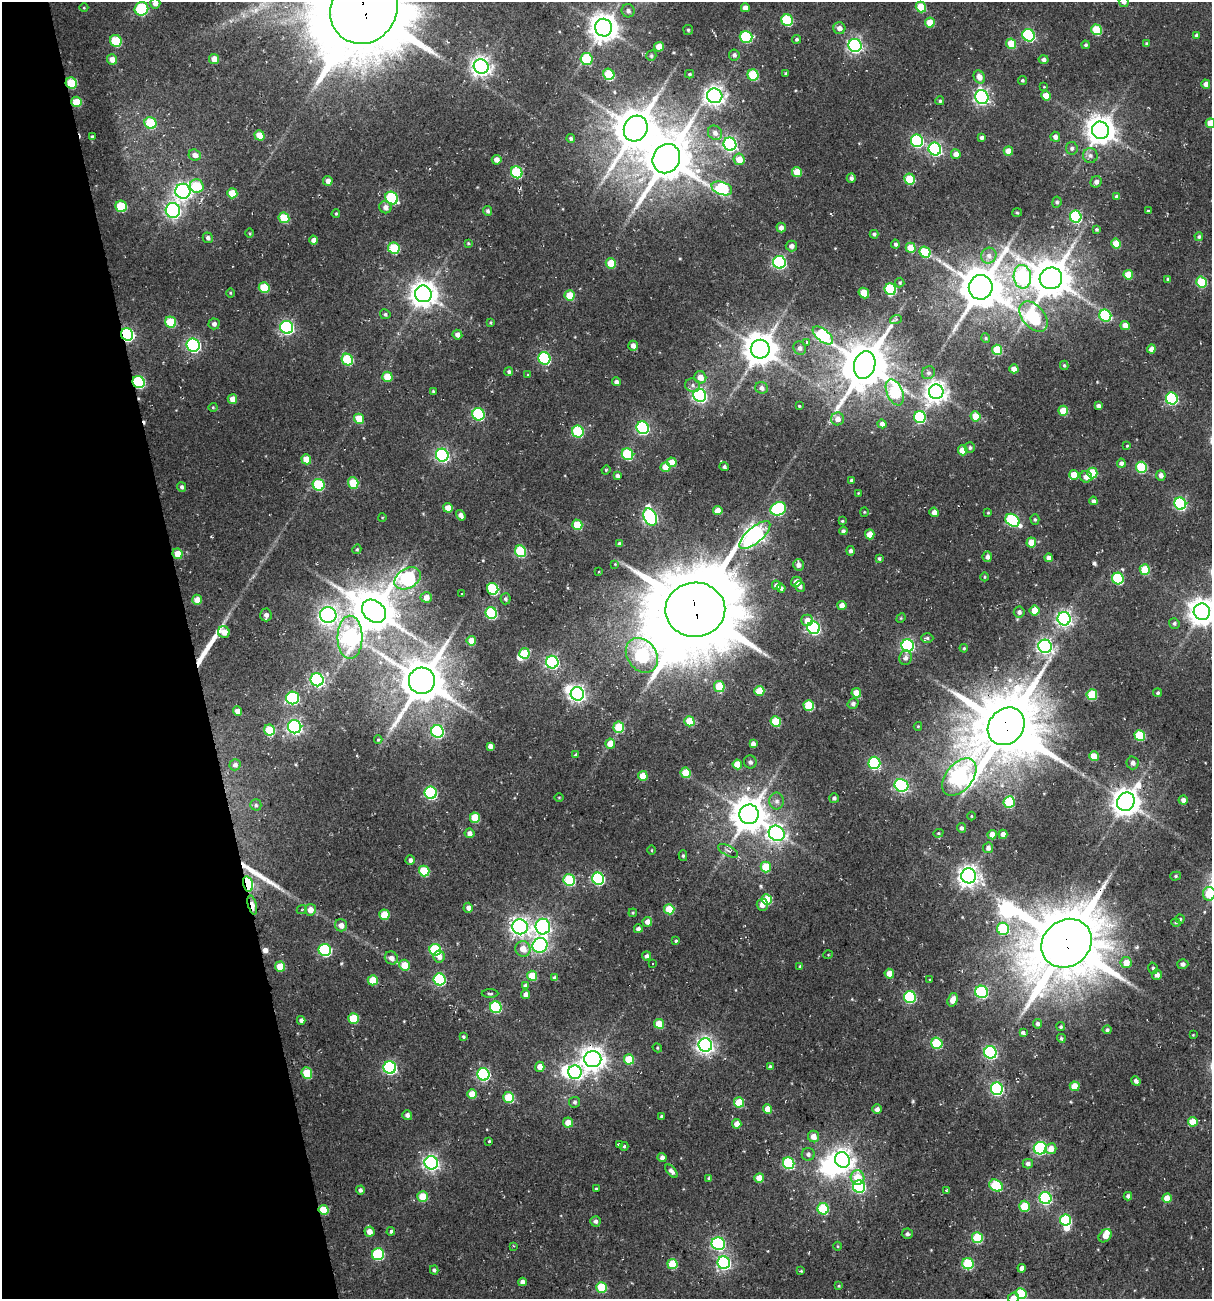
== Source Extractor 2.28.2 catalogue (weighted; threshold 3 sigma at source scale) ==
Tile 5 of 4 x 4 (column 1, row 2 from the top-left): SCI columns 659-1868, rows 2667-3963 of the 5595 x 6465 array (HDU 1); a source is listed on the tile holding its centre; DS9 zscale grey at full resolution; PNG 1214 x 1301 px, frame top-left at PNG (2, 2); each listed source drawn as its Kron ellipse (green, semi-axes under 4 px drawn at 4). Shown black and unused: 16% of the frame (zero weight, under 2 of 3 exposures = <1% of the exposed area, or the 3 px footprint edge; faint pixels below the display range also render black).
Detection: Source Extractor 2.28.2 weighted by HDU 2 'WHT'; one run over the whole footprint, this tile lists its part. Background 0.0392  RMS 0.0067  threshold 0.0302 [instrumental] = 3 sigma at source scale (4.5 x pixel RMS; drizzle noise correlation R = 1.50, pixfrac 1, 0.0396/0.0396 arcsec/px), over >= 5 px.
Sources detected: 478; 11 inside a brighter object's white glare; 3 cosmic-ray / hot-pixel residue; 3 long thin detections or spike segments (spike, bleed or trail) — neither listed nor drawn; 1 inside a brighter listed object's ellipse — not listed separately; the other 460 listed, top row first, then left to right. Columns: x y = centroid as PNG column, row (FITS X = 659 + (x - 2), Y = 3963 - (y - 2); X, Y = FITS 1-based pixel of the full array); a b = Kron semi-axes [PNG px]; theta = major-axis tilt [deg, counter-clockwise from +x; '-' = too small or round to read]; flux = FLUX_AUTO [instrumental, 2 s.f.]
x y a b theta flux
1124 2 5 5 - 2.9
155 3 5 5 - 3.7
921 7 5 5 - 23
84 8 4 3 - 0.54
745 8 4 4 - 4.1
141 9 7 6 - 53
364 9 36 33 56 9400
628 11 7 6 - 2.7
787 20 6 5 - 45
930 23 5 5 - 13
604 28 9 8 - 850
839 28 6 6 - 4
688 30 5 5 - 1.1
1097 30 5 5 - 31
1029 35 6 6 - 86
1196 35 3 3 - 1.7
746 37 6 6 - 51
797 39 4 4 - 1.3
116 41 6 5 - 29
1011 44 5 5 - 14
1146 44 3 3 - 1
855 45 6 6 - 190
1086 45 4 4 - 1.2
659 47 5 4 - 8.7
734 55 5 5 - 2.2
651 56 5 5 - 1.2
112 59 5 5 - 5.2
214 59 5 5 - 6.5
586 59 6 6 - 34
1044 59 5 4 - 2.4
481 66 7 7 - 400
786 73 3 3 - 0.78
609 74 6 5 - 31
690 74 4 4 - 0.97
753 75 6 5 - 31
979 77 7 5 -63 5.1
1022 80 4 4 - 1
71 83 6 5 - 24
1206 84 4 4 - 4.5
1044 87 3 3 - 1.2
715 96 7 7 - 390
1046 96 5 4 - 10
982 97 7 6 - 190
940 101 4 4 - 1.1
76 102 5 5 - 17
150 123 6 5 - 27
1210 123 5 4 - 12
636 129 13 11 64 2400
1100 130 9 8 - 940
715 133 8 6 -47 3.5
260 135 5 5 - 10
92 137 4 3 - 1.3
982 137 4 4 - 2.2
1055 137 5 5 - 3.6
571 138 4 4 - 1.4
917 141 6 6 - 86
730 144 6 6 - 160
1072 148 6 6 - 2.1
935 149 6 6 - 140
1008 151 5 4 - 8.8
956 154 5 4 - 5.3
195 155 6 5 - 4.1
1090 155 7 7 - 2.7
666 159 15 13 58 3000
739 159 6 5 - 10
497 160 5 5 - 4.1
517 172 6 5 - 45
797 172 5 5 - 13
851 178 4 4 - 2.1
910 179 6 5 - 23
328 181 5 5 - 4.2
1096 182 6 5 - 2.9
197 186 7 6 - 25
722 188 11 6 -19 78
183 191 7 7 - 260
232 193 5 5 - 12
1116 196 3 3 - 1.3
392 198 7 6 - 64
1057 202 5 4 - 1.2
121 206 6 5 - 28
385 207 6 6 - 3.8
173 210 7 7 - 210
488 211 5 4 - 1.6
1148 211 3 3 - 0.85
1017 213 5 3 - 0.74
336 214 4 3 - 0.85
1076 217 6 5 - 78
284 218 5 5 - 23
781 228 5 4 - 3.6
1096 229 4 4 - 1
250 233 5 3 - 0.62
874 234 4 3 - 1.4
1199 237 4 4 - 1.3
208 238 5 5 - 2
313 240 4 4 - 3.9
468 243 4 3 - 0.76
895 244 4 4 - 1.5
1116 244 5 4 - 13
791 246 6 5 - 3.5
394 248 6 5 - 33
911 248 5 5 - 13
925 252 6 5 - 27
989 256 8 7 - 3.5
779 262 6 6 - 130
611 263 5 5 - 17
1128 275 5 4 - 13
1022 277 12 9 -86 150
1051 278 11 10 - 2100
1168 279 4 4 - 1.3
1201 282 5 5 - 32
900 283 5 4 - 0.97
264 287 5 5 - 22
981 287 12 12 - 2400
890 289 6 5 - 50
230 293 5 3 - 0.64
864 293 5 5 - 15
423 294 8 8 - 800
569 295 5 5 - 12
385 314 5 4 - 1.4
1105 316 6 5 - 66
1033 317 17 11 -49 79
896 319 6 4 19 0.85
171 322 6 5 - 24
491 322 4 4 - 0.81
214 324 5 5 - 2.5
1125 326 4 4 - 5.7
287 327 6 6 - 130
127 334 6 6 - 120
457 335 5 4 - 3.6
823 335 12 6 -39 110
986 338 5 4 - 0.8
806 342 3 3 - 20
193 345 7 6 - 140
633 346 5 4 - 4.5
800 348 7 6 - 3
760 349 9 9 - 1400
1151 349 4 4 - 3.2
997 350 5 5 - 23
544 358 6 6 - 76
347 360 6 5 - 41
865 365 14 10 72 2800
1064 365 5 3 - 0.92
1014 369 4 4 - 6.7
509 371 4 4 - 1.3
928 373 7 6 - 1.5
528 375 4 3 - 0.71
387 377 5 5 - 16
700 377 6 5 - 7.7
139 382 6 6 - 66
616 382 4 4 - 2.3
693 385 7 7 - 2.5
761 388 6 6 - 3.2
433 391 4 3 - 0.87
895 392 14 8 -65 46
936 392 7 7 - 520
700 395 6 6 - 180
232 399 5 5 - 6.2
1172 399 6 6 - 85
799 406 3 2 - 0.83
1098 406 4 4 - 2.6
213 407 4 4 - 0.69
1063 411 5 5 - 13
478 414 6 6 - 64
976 416 5 5 - 11
920 417 6 6 - 61
359 419 5 5 - 14
838 419 6 6 - 4.4
882 424 4 4 - 3
643 428 6 6 - 120
578 432 6 5 - 49
1127 446 3 3 - 0.63
970 448 5 5 - 1.5
963 450 5 5 - 11
628 454 6 5 - 51
442 455 6 6 - 140
306 459 5 4 - 10
672 462 5 4 - 10
1121 463 4 4 - 2.7
665 467 5 5 - 11
724 467 4 4 - 1.6
1142 467 6 5 - 41
606 470 4 4 - 0.73
1092 473 5 5 - 28
1074 475 5 5 - 12
1161 475 5 4 - 3.3
617 476 4 4 - 2
1086 477 6 5 - 4.5
852 480 4 4 - 1.9
353 483 6 5 - 21
319 485 6 6 - 43
182 487 5 4 - 1.7
858 493 4 3 - 0.65
1093 501 4 4 - 2.2
1180 504 6 6 - 94
448 508 5 4 - 6.8
778 509 8 6 26 78
718 511 5 4 - 7.8
864 512 4 4 - 0.7
934 512 5 4 - 4.4
988 513 4 3 - 0.7
461 515 6 4 -55 3.1
382 517 4 3 - 0.54
650 517 9 6 -68 150
1035 519 5 4 - 1.1
1013 520 7 6 - 86
842 521 4 3 - 0.73
577 525 5 5 - 17
843 531 4 4 - 1.7
870 534 5 4 - 8.3
755 535 19 7 41 340
1031 543 5 5 - 11
620 544 4 4 - 2.1
357 549 5 4 - 0.99
520 551 6 5 - 45
851 551 4 4 - 2.1
177 554 5 5 - 8.8
987 557 5 4 - 2.8
1049 558 4 4 - 3.8
879 559 3 3 - 1.1
615 564 3 3 - 0.5
798 565 6 5 - 3.5
1145 570 5 5 - 22
599 572 3 3 - 0.94
984 577 4 3 - 0.66
408 578 14 9 30 180
1118 579 6 5 - 58
796 582 5 5 - 4.5
776 585 5 4 - 3.5
800 586 5 5 - 1.8
781 588 4 4 - 1.8
493 589 6 5 - 59
462 594 3 2 - 0.52
426 597 6 5 - 6.3
505 599 5 5 - 1.3
197 600 5 5 - 7
842 605 4 4 - 5.2
695 610 30 27 1 7900
1035 610 5 5 - 12
374 611 13 10 -41 2300
1019 612 5 5 - 2.3
1202 612 8 8 - 820
491 613 6 5 - 56
266 615 6 5 - 3.6
328 615 8 7 - 270
901 618 5 4 - 0.71
1064 619 6 6 - 220
807 620 6 6 - 6.4
1174 623 5 5 - 1.4
814 628 6 6 - 110
224 632 6 5 - 6.5
350 637 21 12 -90 210
927 638 6 4 -1 1.3
471 641 5 4 - 10
908 646 6 6 - 120
1045 646 7 6 - 210
964 648 4 3 - 0.83
524 653 5 5 - 20
642 655 19 14 -54 140
905 658 7 6 - 2.4
552 662 6 6 - 160
317 680 6 6 - 140
422 681 13 13 - 2900
719 686 5 5 - 23
759 691 5 5 - 14
856 693 5 4 - 9.4
1158 693 4 4 - 1.2
577 694 6 6 - 240
1092 695 5 5 - 29
292 698 6 6 - 90
853 704 6 5 - 2
809 706 5 5 - 31
237 711 4 4 - 4.6
689 721 5 5 - 18
776 721 5 5 - 26
918 726 4 4 - 0.62
1006 726 20 17 49 5100
295 727 7 6 - 190
619 727 5 5 - 27
270 730 5 5 - 23
437 731 6 6 - 100
1140 735 5 5 - 36
378 739 4 4 - 0.82
610 744 5 5 - 8.7
753 744 4 4 - 3.4
490 746 4 4 - 3
576 755 3 3 - 1.5
1094 756 5 4 - 11
750 762 6 6 - 1.9
874 763 6 6 - 82
1133 763 6 6 - 2.8
737 764 5 4 - 13
235 765 5 5 - 2.8
686 773 5 5 - 19
643 776 5 4 - 11
959 777 21 13 50 320
901 785 7 6 - 140
431 793 6 6 - 85
559 797 5 3 - 0.53
834 798 5 4 - 1.7
1183 800 4 4 - 3.4
777 801 8 7 - 2.9
1009 802 6 5 - 35
1126 802 9 8 - 910
256 805 5 5 - 1.4
749 814 10 9 - 1600
971 816 4 3 - 0.54
475 818 5 5 - 20
961 828 5 4 - 1.9
469 833 5 4 - 3.3
777 833 8 7 - 260
938 833 5 4 - 0.88
1003 834 4 4 - 4.1
992 835 4 4 - 6.9
988 848 5 5 - 2.5
652 850 4 3 - 0.58
728 851 11 5 -28 2.4
683 856 5 4 - 1.1
410 860 5 4 - 2.3
766 867 5 5 - 20
424 871 5 5 - 30
969 876 7 7 - 430
1176 876 5 4 - 1.1
598 879 6 6 - 84
569 880 6 5 - 47
248 884 8 5 -75 90
1209 894 7 6 - 24
767 900 5 5 - 25
252 905 10 4 -75 9.8
762 905 6 5 - 4.7
468 908 5 4 - 3.2
302 909 5 3 - 0.65
669 909 5 5 - 23
310 910 5 5 - 5.9
633 913 4 4 - 0.71
384 915 5 5 - 17
1180 919 4 4 - 0.9
647 922 5 5 - 4.8
1176 923 5 3 - 0.66
341 925 6 6 - 4.4
520 927 8 7 - 320
543 927 8 7 - 200
638 929 4 4 - 2.6
1003 929 6 6 - 38
676 940 3 3 - 1.4
1066 943 26 23 38 5700
540 945 8 7 - 160
523 949 8 7 - 7.7
325 950 6 6 - 86
435 950 6 5 - 58
828 955 5 3 - 0.56
646 956 5 4 - 2.2
439 957 6 5 - 4
391 958 7 6 - 4.2
652 963 2 2 - 0.86
1126 963 5 5 - 8.5
1183 964 5 5 - 2
404 965 5 5 - 12
280 966 5 5 - 15
800 966 4 3 - 0.92
1153 968 6 4 -74 1.3
889 974 5 4 - 6.1
1157 975 5 5 - 4
532 976 5 5 - 16
555 978 4 4 - 2.9
440 979 6 6 - 72
373 980 5 5 - 15
930 980 3 3 - 2.6
525 986 4 4 - 2.3
982 992 6 6 - 79
490 994 8 3 0 1
526 994 4 4 - 3.7
910 997 6 6 - 68
953 1000 7 5 70 5.7
496 1007 6 5 - 56
353 1018 5 5 - 20
301 1020 4 4 - 2.6
659 1024 5 5 - 12
1037 1024 5 4 - 2.2
1061 1027 4 4 - 1.1
1107 1030 4 4 - 1.6
1023 1033 4 3 - 20
1193 1035 3 2 - 0.48
463 1037 4 4 - 1
1061 1038 4 4 - 1.1
937 1043 5 5 - 39
705 1045 7 6 - 280
657 1048 5 4 - 0.78
990 1052 6 6 - 110
593 1059 8 8 - 630
629 1059 5 5 - 20
390 1067 6 6 - 120
540 1067 5 4 - 6
770 1067 4 4 - 1.9
575 1072 7 6 - 120
307 1073 6 5 - 20
483 1074 6 6 - 100
1136 1081 5 4 - 2.4
1075 1086 5 4 - 11
997 1089 6 6 - 110
472 1094 5 4 - 9.4
509 1097 5 5 - 26
574 1102 5 5 - 1.6
739 1102 5 5 - 21
768 1109 5 4 - 10
877 1109 4 4 - 3.3
407 1115 5 5 - 2.4
661 1116 3 3 - 1
1193 1122 5 5 - 13
568 1123 5 5 - 8.3
737 1124 4 4 - 5.5
814 1136 6 5 - 5.8
489 1141 3 3 - 2.4
619 1144 4 3 - 2.9
624 1146 4 3 - 1.6
1040 1148 6 6 - 110
1051 1149 5 5 - 6.1
808 1154 6 6 - 2.6
662 1158 5 4 - 2.7
842 1160 8 7 - 480
431 1163 7 6 - 200
789 1163 6 5 - 54
1028 1164 5 5 - 2.3
671 1171 8 4 -47 2.9
858 1177 7 6 - 16
709 1178 4 4 - 1.5
759 1178 5 4 - 7.5
996 1186 7 5 -32 44
859 1187 6 6 - 88
596 1189 3 3 - 0.89
360 1190 4 4 - 1.5
946 1190 3 3 - 0.78
423 1196 5 5 - 15
1128 1196 4 4 - 1.9
1045 1198 6 6 - 100
1167 1198 4 4 - 9.3
1024 1206 5 5 - 21
823 1209 6 5 - 40
323 1210 5 5 - 16
1066 1220 6 5 - 55
595 1221 5 5 - 2.3
391 1231 4 4 - 1.3
369 1232 5 5 - 5.9
907 1234 5 5 - 1.6
1105 1236 7 5 48 7.1
977 1238 5 5 - 37
718 1244 7 6 - 110
513 1246 4 2 - 0.62
838 1246 4 3 - 0.57
378 1254 6 6 - 55
724 1263 6 6 - 130
672 1264 5 5 - 22
968 1264 6 5 - 44
1022 1268 4 4 - 3.3
434 1270 4 4 - 1.5
801 1271 3 3 - 0.63
522 1282 4 4 - 3.3
839 1286 4 4 - 0.63
602 1287 5 5 - 28
1021 1294 5 5 - 35
1013 1298 5 5 - 4.7
Overlapping masked pixels (flux is a lower limit): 11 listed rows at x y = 364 9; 71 83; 76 102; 127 334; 139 382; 695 610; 1006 726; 248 884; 252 905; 1066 943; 323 1210
Isophote crosses this tile's border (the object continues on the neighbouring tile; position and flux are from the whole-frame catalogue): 8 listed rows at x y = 1124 2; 155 3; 364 9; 1210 123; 1202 612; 1209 894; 1021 1294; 1013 1298